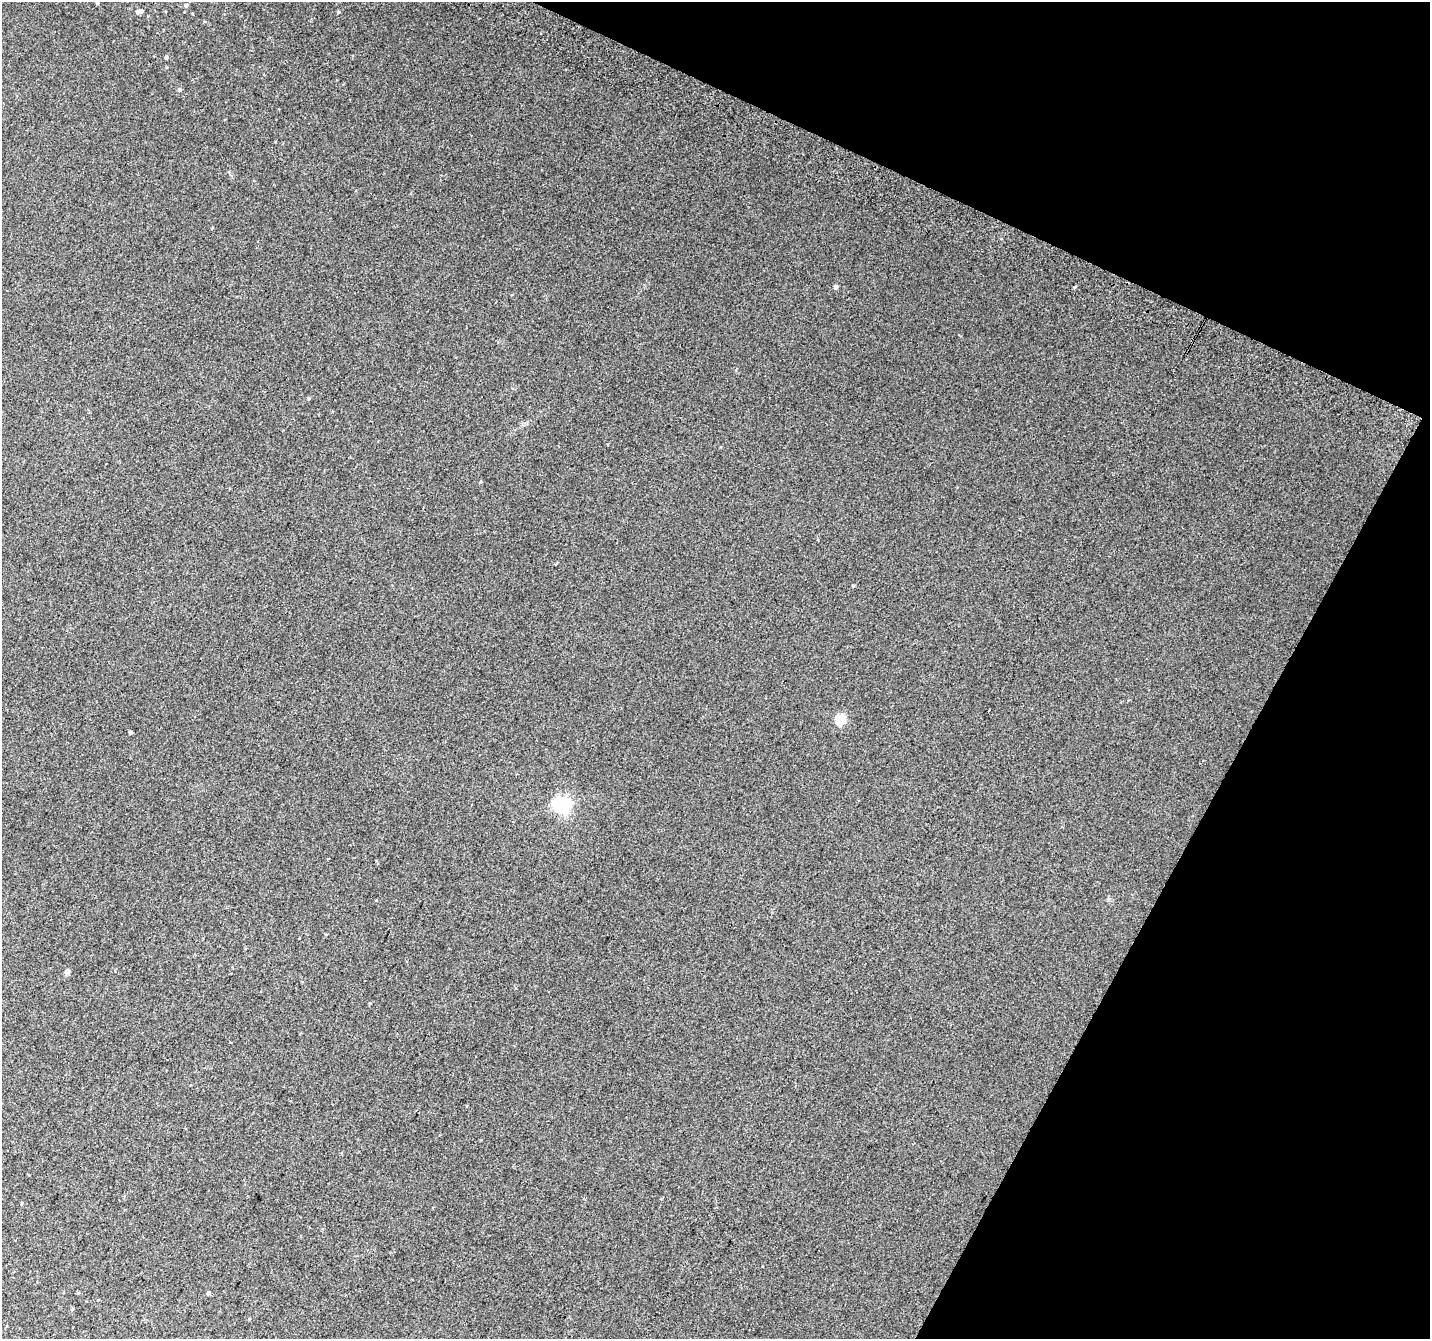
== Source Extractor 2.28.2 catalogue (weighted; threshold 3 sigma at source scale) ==
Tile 8 of 4 x 4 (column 4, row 2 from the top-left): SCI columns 4311-5738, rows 2984-4320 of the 5758 x 5899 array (HDU 1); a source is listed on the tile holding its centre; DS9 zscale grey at full resolution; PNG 1432 x 1341 px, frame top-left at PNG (2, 2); no overlay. Shown black and unused: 22% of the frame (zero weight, under 2 of 3 exposures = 2% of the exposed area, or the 3 px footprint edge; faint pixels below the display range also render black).
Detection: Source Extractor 2.28.2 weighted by HDU 2 'WHT'; one run over the whole footprint, this tile lists its part. Background 0.0817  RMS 0.014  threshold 0.0628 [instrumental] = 3 sigma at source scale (4.5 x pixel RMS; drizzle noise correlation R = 1.50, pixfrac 1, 0.0396/0.0396 arcsec/px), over >= 5 px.
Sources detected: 16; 1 inside a brighter listed object's ellipse — not listed separately; the other 15 listed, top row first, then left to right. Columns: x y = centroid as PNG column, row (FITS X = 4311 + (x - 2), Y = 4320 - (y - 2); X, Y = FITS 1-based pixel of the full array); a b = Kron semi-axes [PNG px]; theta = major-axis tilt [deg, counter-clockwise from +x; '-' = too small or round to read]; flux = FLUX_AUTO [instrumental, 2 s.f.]
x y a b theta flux
97 2 5 4 - 2.3
186 5 5 4 - 2.7
138 11 6 4 23 3.3
339 12 4 4 - 1.5
166 57 4 4 - 2.4
179 89 5 5 - 2.4
835 287 5 4 - 3.2
309 398 4 3 - 1.4
989 710 3 2 - 1.2
841 719 6 5 - 70
130 732 3 3 - 2
562 805 7 6 - 390
67 972 5 4 - 6.4
208 1293 6 4 89 1.6
72 1309 4 4 - 1.3
Isophote crosses this tile's border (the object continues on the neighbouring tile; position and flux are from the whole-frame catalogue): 1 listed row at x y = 97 2
Unlisted compact peaks at least as high as the median listed source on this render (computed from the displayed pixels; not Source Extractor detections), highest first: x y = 853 586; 370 1003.